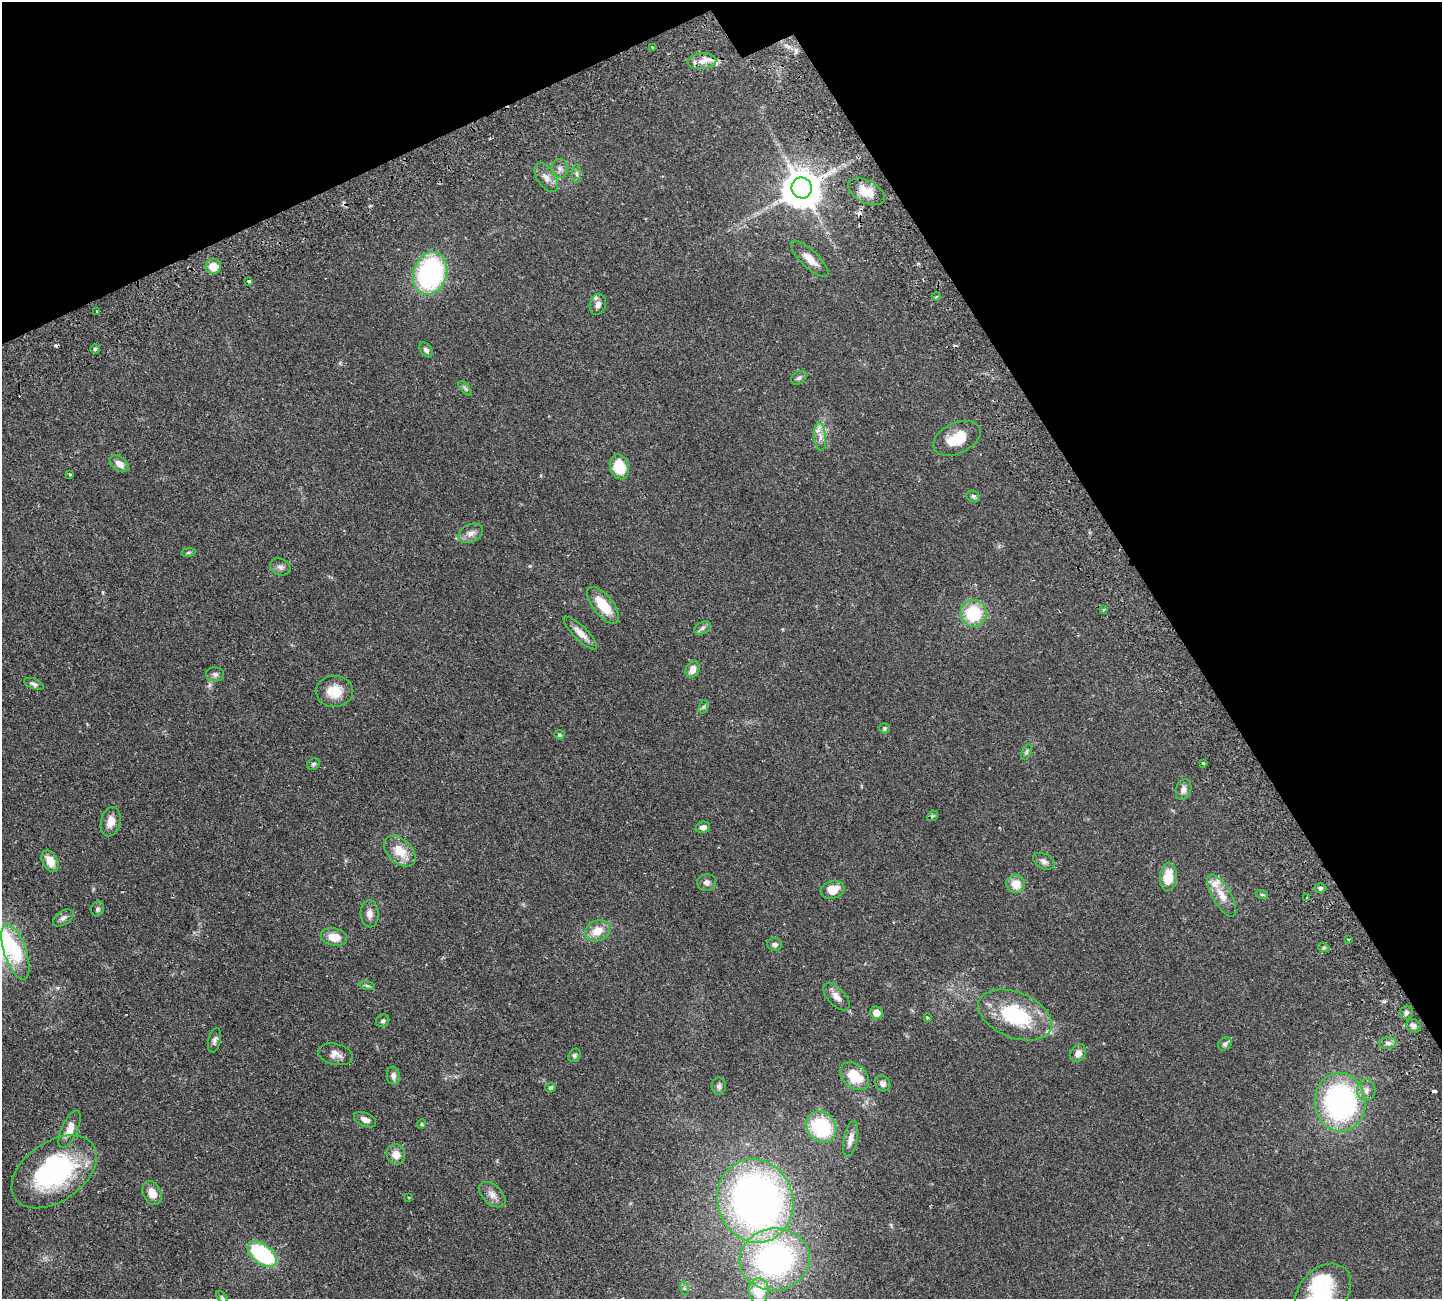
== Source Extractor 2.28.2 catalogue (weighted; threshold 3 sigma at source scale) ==
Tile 3 of 4 x 4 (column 3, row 1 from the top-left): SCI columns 3109-4548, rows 4233-5529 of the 6326 x 6317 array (HDU 1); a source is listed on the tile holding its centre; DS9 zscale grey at full resolution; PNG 1444 x 1301 px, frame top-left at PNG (2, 2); each listed source drawn as its Kron ellipse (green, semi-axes under 4 px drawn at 4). Shown black and unused: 26% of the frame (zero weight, under 2 of 3 exposures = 12% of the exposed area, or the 3 px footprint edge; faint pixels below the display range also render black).
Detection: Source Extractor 2.28.2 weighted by HDU 2 'WHT'; one run over the whole footprint, this tile lists its part. Background 0.0536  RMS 0.0052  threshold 0.0233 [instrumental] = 3 sigma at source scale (4.5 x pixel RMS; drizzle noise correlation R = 1.50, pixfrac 1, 0.05/0.05 arcsec/px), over >= 5 px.
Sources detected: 113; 1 inside a brighter object's white glare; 6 cosmic-ray / hot-pixel residue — neither listed nor drawn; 2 inside a brighter listed object's ellipse — not listed separately; the other 104 listed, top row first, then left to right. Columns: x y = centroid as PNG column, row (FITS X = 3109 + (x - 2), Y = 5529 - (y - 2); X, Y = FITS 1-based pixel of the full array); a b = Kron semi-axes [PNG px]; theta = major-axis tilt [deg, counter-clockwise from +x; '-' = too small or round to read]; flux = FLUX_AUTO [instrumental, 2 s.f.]
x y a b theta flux
653 48 4 2 - 0.42
702 61 14 8 3 4.4
560 169 9 8 - 2.1
576 174 9 4 -89 1.1
546 178 16 9 -55 3.7
802 188 10 10 - 1400
866 192 20 11 -27 8.3
810 259 24 8 -43 5
213 266 8 7 - 6.7
430 273 22 16 72 71
249 281 4 3 - 1.9
936 297 4 3 - 0.55
598 304 11 8 73 2.8
97 311 3 2 - 0.81
95 349 5 5 - 0.78
426 350 8 5 -53 1.6
799 378 8 6 35 1.1
465 388 9 4 -49 0.93
820 437 14 6 -85 2.7
957 438 25 15 25 12
119 464 11 6 -38 3.8
619 467 13 9 -73 15
70 475 3 2 - 0.77
973 496 7 5 -27 0.93
471 533 13 9 27 3.2
188 552 7 3 9 0.74
280 567 10 8 -23 1.9
603 605 22 10 -51 12
1103 609 4 3 - 0.58
973 613 13 13 - 23
703 628 9 6 28 1.3
580 633 22 7 -44 4.4
693 669 8 7 - 4.1
215 674 9 7 -1 1.4
34 684 10 5 -22 1.4
334 691 18 15 2 9.1
703 707 7 4 71 0.72
884 728 5 5 - 0.77
559 735 5 5 - 0.95
1026 752 8 4 67 0.82
1203 763 3 3 - 1.1
313 764 6 5 - 0.94
1183 789 10 7 73 2.3
932 816 6 4 42 0.65
111 822 15 9 77 4.5
703 827 7 5 16 2.3
400 851 19 12 -42 9.2
50 861 11 7 -62 6.6
1044 861 11 7 -29 2
1168 877 14 8 86 9.8
707 882 9 8 - 1.9
1016 884 9 9 - 6.7
1320 888 6 4 -2 0.9
832 890 12 9 17 7.1
1222 895 23 9 -60 6.3
1262 895 6 4 -19 0.6
1306 898 3 2 - 0.65
97 909 8 6 65 1.2
370 914 13 9 -87 3.1
63 918 11 6 34 1.7
597 931 13 10 24 6.5
334 937 13 9 -13 7.2
1348 939 3 2 - 0.85
775 944 7 6 - 1.6
1324 948 6 4 -17 0.69
15 952 29 11 -71 17
367 985 8 4 -9 0.88
836 997 16 8 -47 3.4
1406 1012 7 6 - 1.3
876 1013 6 6 - 4.3
1015 1015 39 22 -22 37
927 1017 4 3 - 0.53
383 1021 7 6 - 1.1
1413 1026 7 6 - 2.1
215 1040 12 6 76 1.7
1388 1043 9 6 8 1.6
1225 1044 7 6 - 1.3
1078 1053 9 7 56 2.9
335 1054 18 10 -13 3.6
574 1055 7 5 54 0.89
393 1076 9 6 -83 2
855 1076 16 11 -43 12
883 1084 8 7 - 2
719 1086 8 7 - 1.5
550 1087 5 4 - 0.87
1366 1090 11 9 84 2.9
1340 1102 29 25 -84 100
365 1120 12 6 -24 2.8
421 1124 5 4 - 0.56
821 1127 16 14 -55 34
70 1129 20 8 66 5.8
851 1139 18 6 79 3.5
396 1155 10 9 - 4.6
54 1172 47 29 35 68
152 1193 13 9 -66 4.9
492 1195 16 9 -42 3.5
409 1198 4 2 - 0.4
755 1201 42 37 -72 260
262 1254 17 9 -37 42
775 1259 35 31 7 120
684 1288 6 4 -71 0.74
759 1291 12 10 -85 14
1323 1292 32 24 47 32
222 1297 7 4 -45 0.65
Overlapping masked pixels (flux is a lower limit): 2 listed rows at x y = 702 61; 802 188
Isophote crosses this tile's border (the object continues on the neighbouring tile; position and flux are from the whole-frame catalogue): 1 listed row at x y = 1323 1292